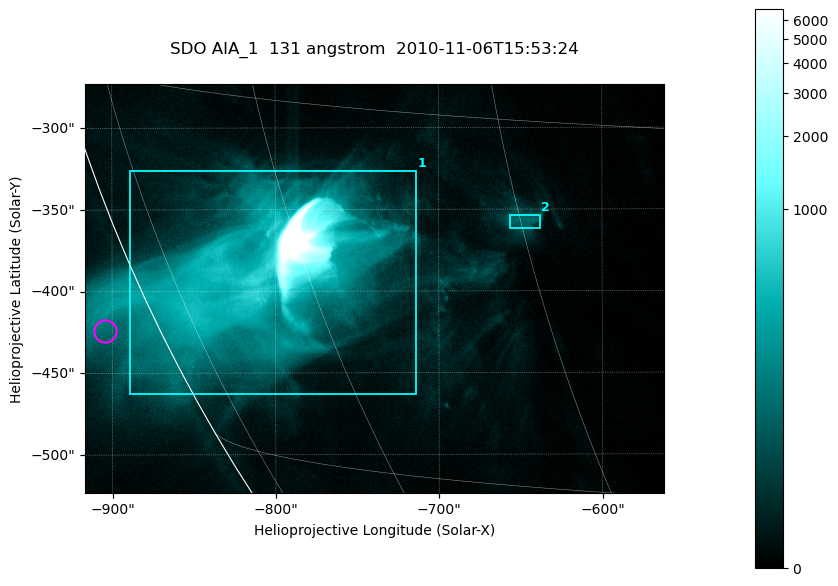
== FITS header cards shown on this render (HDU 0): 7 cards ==
TELESCOP= 'SDO     '           /
INSTRUME= 'AIA_1   '           /
WAVELNTH=                  131 /
WAVEUNIT= 'angstrom'           /
DATE-OBS= '2010-11-06T15:53:24.67' /
CTYPE1  = 'HPLN-TAN'           /
CTYPE2  = 'HPLT-TAN'           /

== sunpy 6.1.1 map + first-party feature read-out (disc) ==
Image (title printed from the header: SDO AIA_1  131 angstrom  2010-11-06T15:53:24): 590 x 417 px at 0.601 arcsec/px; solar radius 968 arcsec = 1612 px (partial field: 2.7% of the solar disc is inside the frame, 89% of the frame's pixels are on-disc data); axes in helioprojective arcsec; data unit not stated in the header (colour bar unlabelled)
Pointing: header CRPIX1/2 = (2045.07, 2040.72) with CRVAL1/2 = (0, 0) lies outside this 590 x 417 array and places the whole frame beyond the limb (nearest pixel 1.35 R_sun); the SolarSoft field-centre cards XCEN/YCEN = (-739.2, -398.4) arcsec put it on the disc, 767 arcsec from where CRPIX/CRVAL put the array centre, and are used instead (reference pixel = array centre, CRVAL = XCEN/YCEN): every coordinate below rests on XCEN/YCEN
Orientation: roll -0.139 deg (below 1 deg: not rotated)
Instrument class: DISC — disc imager (sunpy class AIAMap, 131 A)
Bright regions (active regions / flare kernels): reference = the on-disc median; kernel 5 px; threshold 5 sigma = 88.4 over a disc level ~16.2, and >= 1.15x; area >= 246 px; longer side >= 5 px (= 3 arcsec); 2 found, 2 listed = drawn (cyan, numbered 1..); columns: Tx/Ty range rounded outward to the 2 arcsec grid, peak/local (2 s.f.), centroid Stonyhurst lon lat
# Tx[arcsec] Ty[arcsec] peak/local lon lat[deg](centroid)
1 -890..-714 -464..-326 1011 -63 -22
2 -656..-638 -362..-354 8.9 -45 -19
Off-limb structures (1.02-1.3 R_sun): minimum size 123 px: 2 found; the strongest spans PA ~115..120 deg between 1.02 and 1.06 R_sun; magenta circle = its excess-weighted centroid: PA ~115 deg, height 1.03 R_sun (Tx ~-904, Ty ~-424 arcsec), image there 2.9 x the reference